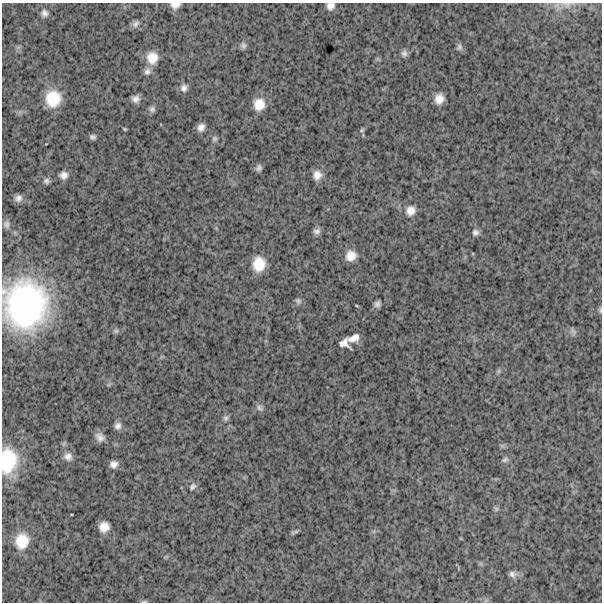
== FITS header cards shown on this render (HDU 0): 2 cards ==
NAXIS1  =                  600
NAXIS2  =                  600

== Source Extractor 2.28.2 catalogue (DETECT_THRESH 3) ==
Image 600 x 600 px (HDU 0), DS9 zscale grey, 1 PNG px = 1 image px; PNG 604 x 604 px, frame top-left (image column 1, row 600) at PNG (2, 3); no overlay
Background 1620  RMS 250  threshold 760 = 3 sigma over >= 5 px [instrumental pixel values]
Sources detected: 59; all 59 listed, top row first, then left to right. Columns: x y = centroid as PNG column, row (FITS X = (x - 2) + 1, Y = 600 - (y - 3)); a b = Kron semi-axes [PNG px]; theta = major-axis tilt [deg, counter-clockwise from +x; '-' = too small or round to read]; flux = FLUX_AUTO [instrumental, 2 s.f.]
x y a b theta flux
567 4 11 8 -2 8.3e+04
175 5 10 7 7 1.0e+05
330 6 9 9 - 1.0e+05
44 13 9 8 - 7.7e+04
136 24 10 8 45 6.8e+04
243 45 9 7 -81 5.4e+04
459 47 9 7 79 5.2e+04
404 54 9 8 - 6.4e+04
152 58 14 13 - 2.5e+05
147 71 11 9 68 8.4e+04
184 88 10 9 - 8.3e+04
53 99 16 15 - 4.9e+05
136 99 8 7 - 9.1e+04
439 99 10 8 75 1.6e+05
259 104 13 12 - 2.5e+05
152 109 8 8 - 5.5e+04
201 127 7 6 - 9.3e+04
124 129 4 3 - 2.0e+04
362 130 7 5 17 2.8e+04
93 137 7 6 - 4.8e+04
214 139 8 6 59 4.2e+04
259 168 7 6 - 5.5e+04
64 175 8 8 - 1.0e+05
317 175 10 9 - 1.3e+05
46 181 7 6 - 4.9e+04
18 198 7 6 - 7.8e+04
410 211 13 12 - 1.6e+05
6 224 9 7 -85 5.4e+04
317 231 9 7 11 6.6e+04
475 232 8 7 - 6.3e+04
351 256 12 11 - 1.9e+05
259 264 14 12 84 3.4e+05
298 301 8 7 - 5.0e+04
377 304 6 6 - 6.0e+04
26 305 42 37 87 3.6e+06
357 306 5 3 - 1.5e+04
600 310 9 5 -89 3.2e+04
116 331 7 6 - 4.2e+04
573 331 11 7 -66 5.5e+04
354 338 11 7 15 1.4e+05
344 343 11 8 -30 1.2e+05
499 371 7 4 89 3.0e+04
109 384 7 4 19 2.5e+04
260 408 11 7 -31 5.7e+04
226 418 8 7 - 4.9e+04
118 426 9 8 - 8.1e+04
100 437 10 8 -46 1.1e+05
68 457 11 10 - 1.0e+05
505 460 9 7 18 4.8e+04
8 461 29 19 87 8.1e+05
114 464 8 8 - 9.4e+04
193 487 11 7 55 6.1e+04
496 509 7 5 -53 3.6e+04
104 527 9 9 - 1.8e+05
296 532 9 4 8 3.3e+04
22 541 18 15 76 3.9e+05
512 574 10 8 -20 7.8e+04
486 600 7 4 19 3.0e+04
144 601 9 3 0 2.5e+04
At the frame edge (FLAGS 8, measured only in part): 7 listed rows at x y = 567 4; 175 5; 330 6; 26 305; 600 310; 8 461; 144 601